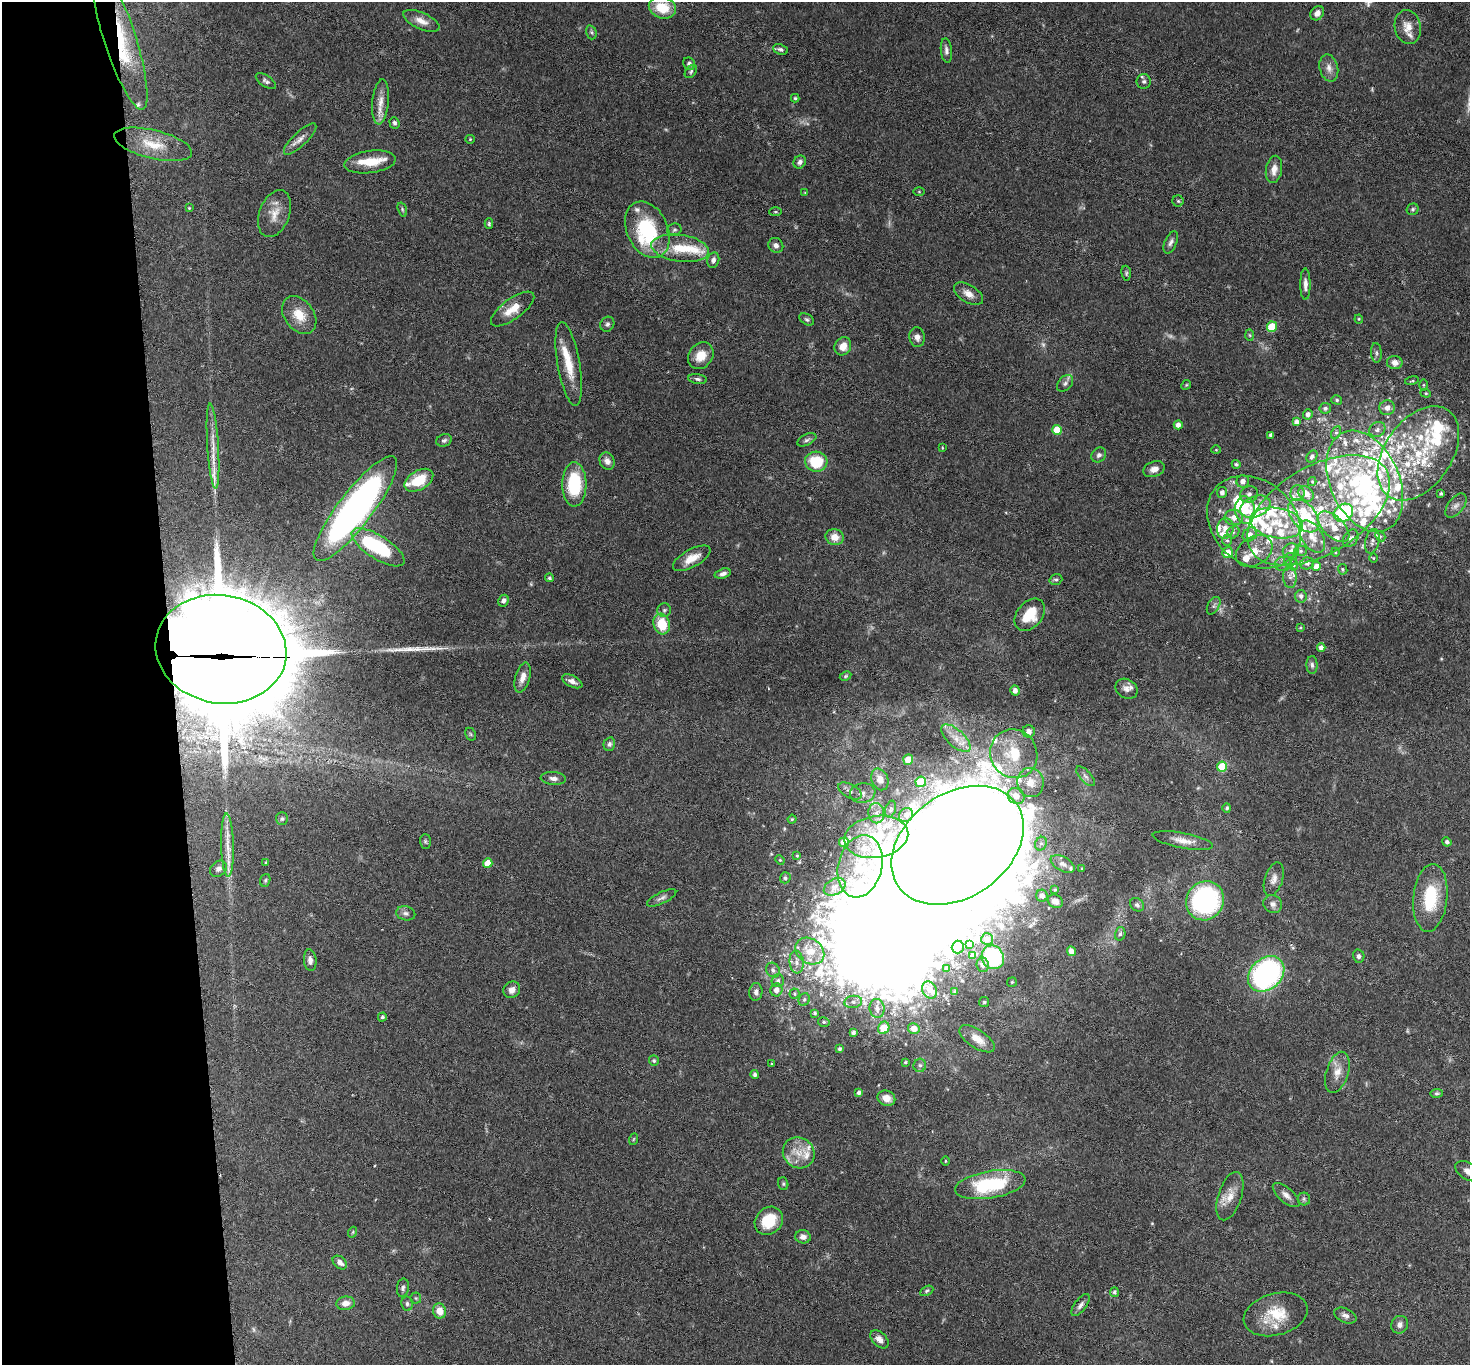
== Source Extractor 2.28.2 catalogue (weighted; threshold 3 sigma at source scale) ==
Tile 4 of 3 x 3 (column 1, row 2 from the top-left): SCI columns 5-1472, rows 1530-2892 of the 4413 x 4384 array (HDU 1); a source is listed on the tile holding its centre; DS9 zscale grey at full resolution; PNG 1472 x 1367 px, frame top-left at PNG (2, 2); each listed source drawn as its Kron ellipse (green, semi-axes under 4 px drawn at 4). Shown black and unused: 12% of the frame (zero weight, under 3 of 6 exposures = <1% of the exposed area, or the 3 px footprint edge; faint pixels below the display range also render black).
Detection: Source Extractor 2.28.2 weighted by HDU 2 'WHT'; one run over the whole footprint, this tile lists its part. Background 0.0858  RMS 0.003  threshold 0.0122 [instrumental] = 3 sigma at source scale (4.09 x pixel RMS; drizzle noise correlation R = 1.36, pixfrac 0.8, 0.05/0.05 arcsec/px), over >= 5 px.
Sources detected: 358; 6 too faint to see at this stretch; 14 inside a brighter object's white glare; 1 cosmic-ray / hot-pixel residue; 2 long thin detections or spike segments (spike, bleed or trail) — neither listed nor drawn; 72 inside a brighter listed object's ellipse — not listed separately; the other 263 listed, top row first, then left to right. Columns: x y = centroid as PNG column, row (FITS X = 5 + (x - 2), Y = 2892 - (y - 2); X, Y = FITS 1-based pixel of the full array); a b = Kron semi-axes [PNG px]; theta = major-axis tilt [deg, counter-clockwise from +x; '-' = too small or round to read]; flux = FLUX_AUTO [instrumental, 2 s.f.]
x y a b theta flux
662 8 14 10 -14 7.2
1317 13 8 6 52 1.6
421 21 19 8 -24 2.6
1408 27 17 13 -80 3.7
591 32 7 5 -73 0.52
119 37 76 16 -72 22
781 49 7 5 -23 0.61
946 50 12 5 -83 1
689 64 6 6 - 0.86
1329 68 14 9 -75 1.9
691 71 7 5 51 0.51
266 81 11 5 -35 0.77
1144 82 7 7 - 0.81
795 98 4 4 - 0.35
381 102 22 8 84 3.1
394 123 6 5 - 0.58
300 139 21 7 44 2
470 139 4 4 - 0.3
153 144 40 14 -14 8.2
370 162 26 11 8 6.1
800 162 7 5 55 0.93
1274 169 14 8 79 2.3
919 192 5 4 - 0.24
805 193 4 3 - 0.24
1178 201 5 5 - 0.43
189 208 4 3 - 0.24
1413 209 6 5 - 0.54
402 210 7 4 -71 0.42
775 212 6 3 1 0.33
274 214 24 15 69 4.1
489 224 5 4 - 0.43
647 230 29 20 -65 21
674 230 7 6 - 0.61
1171 242 12 6 68 1
776 245 8 7 - 1.1
680 248 29 13 -8 8.5
713 260 8 6 77 1.1
1126 273 7 4 -82 0.47
1305 284 16 5 -90 1.4
968 294 16 9 -31 2.3
513 309 26 10 36 4.7
299 315 21 14 -53 5.6
807 319 8 5 -31 0.6
1359 319 4 4 - 0.27
607 324 8 6 56 0.72
1272 327 5 5 - 10
1250 335 6 4 -88 0.34
917 337 10 7 -81 1.4
843 346 9 8 - 3.1
1376 353 10 5 -85 0.75
701 356 14 11 51 3.9
1395 363 8 6 -10 1.6
569 364 43 11 -80 7
698 379 9 5 -10 0.68
1412 381 7 3 12 0.29
1065 383 9 6 46 0.97
1186 385 5 4 - 0.31
1423 385 6 4 90 0.35
1426 393 5 4 - 0.38
1337 400 5 4 - 0.47
1325 408 6 5 - 0.76
1387 408 8 7 - 2
1308 414 5 4 - 1.1
1296 422 4 4 - 1.2
1178 425 4 4 - 1.5
1377 429 8 7 - 1.2
1057 430 5 5 - 6.2
1336 433 6 4 61 0.55
1271 435 4 4 - 0.92
444 440 8 6 16 0.72
807 440 10 5 26 0.76
213 446 43 5 -86 4
942 448 4 3 - 0.22
1216 450 4 4 - 0.27
1418 453 52 33 55 30
1099 455 8 6 45 0.95
1312 456 6 5 - 0.73
607 461 9 7 -63 1.5
816 462 11 10 - 10
1236 464 4 4 - 0.61
1154 469 11 7 21 1.8
419 480 16 9 30 7.8
1243 481 6 6 - 1.6
1312 481 4 4 - 0.31
1365 481 53 34 -66 44
574 484 22 12 -90 15
1222 492 5 5 - 1.1
1297 493 8 7 - 1.4
1441 493 3 3 - 0.48
1249 494 9 8 - 1.2
1306 494 9 6 -47 2.4
1456 506 14 7 51 1.5
1255 507 16 10 22 3.4
355 509 65 17 52 130
1245 510 14 10 -83 5.1
1319 510 79 44 31 55
1343 513 10 8 36 35
1304 516 19 12 -49 7.1
1234 517 9 7 -6 2.2
1254 522 51 41 -43 36
1277 523 26 15 -10 8.1
1333 527 19 10 -43 4.6
1225 529 10 8 84 2
1233 532 7 5 43 0.75
1250 535 8 6 43 1.6
1380 536 6 4 -43 0.48
835 537 9 8 - 2.8
1312 537 18 10 -58 3.6
1351 538 9 7 55 1
1227 540 5 5 - 0.55
1372 541 12 7 77 1.1
378 547 30 11 -32 22
1254 551 19 14 32 4.5
1291 551 8 7 - 1.4
1301 551 6 5 - 0.58
1335 552 4 3 - 0.24
1228 553 5 5 - 3.9
692 558 21 9 28 3.8
1373 558 4 3 - 0.22
1291 559 6 6 - 0.67
1307 563 7 6 - 0.85
1283 564 8 7 - 1.1
1293 565 6 4 -90 0.38
1316 566 5 4 - 1.4
1343 569 5 4 - 0.38
723 574 8 4 16 1
1290 577 11 6 -86 1.4
549 578 4 4 - 0.53
1056 579 6 5 - 0.53
1301 596 6 5 - 0.92
503 601 6 5 - 0.86
1214 606 9 5 60 0.77
664 610 7 6 - 0.7
1030 615 18 12 50 7.1
662 624 10 8 -74 7.8
1300 627 4 4 - 0.34
1321 648 4 4 - 1.1
221 649 66 54 -10 3500
1312 665 9 5 -88 0.82
845 676 6 4 28 0.34
523 678 15 7 74 2.1
572 681 11 5 -27 1.4
1127 689 12 9 -33 1.5
1015 690 5 4 - 1.3
1029 731 6 6 - 1.4
471 734 7 5 -61 0.46
956 738 18 8 -42 3.2
609 744 7 5 75 0.69
1014 754 25 23 -60 11
908 759 5 5 - 3.8
1222 767 5 5 - 10
1085 776 12 5 -46 1.1
553 778 12 6 -4 1.4
880 779 11 8 -68 2.6
921 782 5 5 - 9.2
1030 783 14 13 - 4
850 791 13 6 -29 1.4
863 793 13 9 10 2
1016 796 9 7 -34 2.8
1227 808 4 4 - 0.63
891 809 9 5 74 0.56
876 813 10 8 -82 1.7
906 815 8 6 45 1.2
282 819 6 6 - 0.52
792 819 4 4 - 0.32
876 837 32 21 9 16
425 841 7 5 -89 0.48
1183 841 30 7 -11 3.4
844 842 5 5 - 6.3
1447 842 5 4 - 0.66
1041 844 7 5 66 0.73
227 845 31 6 -88 3.9
958 845 72 52 35 2300
797 856 4 4 - 0.29
780 860 5 4 - 0.33
266 862 4 3 - 0.28
488 863 5 4 - 4.9
1063 864 13 7 -28 1.4
860 866 32 22 76 14
218 869 9 7 38 1.1
1082 869 3 3 - 0.25
785 878 5 5 - 0.74
1274 879 17 9 73 2
265 880 6 5 - 0.45
835 887 11 7 29 1.7
1055 889 3 3 - 0.38
1042 895 6 5 - 1.3
662 898 16 5 25 1
1430 898 34 17 84 13
1055 901 8 6 -35 1.7
1205 901 20 18 56 51
1273 904 10 8 -30 1.4
1137 905 7 6 - 0.72
406 913 10 7 -12 1
1120 934 7 5 75 0.68
987 939 6 6 - 1.2
969 944 4 3 - 0.63
958 947 6 6 - 0.9
810 951 15 12 -35 5.7
1071 951 5 4 - 1.8
973 955 4 4 - 1.3
1359 956 7 5 -76 0.69
993 957 12 11 - 21
310 960 11 6 -84 1.3
797 962 11 7 -83 1.6
983 965 7 6 - 1.2
947 968 3 3 - 0.41
773 970 8 6 -54 0.95
1266 974 20 15 42 62
778 981 6 6 - 0.7
1012 982 5 5 - 0.4
512 990 9 7 44 1.5
776 990 6 6 - 1.6
930 990 9 7 -57 1.8
756 992 9 6 84 0.99
955 992 3 3 - 0.39
794 994 5 5 - 0.39
804 1000 6 5 - 0.62
853 1002 9 6 8 1.2
984 1002 5 5 - 0.41
877 1008 9 7 -83 1.6
815 1013 4 4 - 0.53
382 1017 4 4 - 0.6
824 1022 6 4 -13 0.49
884 1028 6 5 - 5.8
914 1029 6 5 - 2.7
853 1033 4 3 - 0.79
977 1039 20 9 -33 3.5
839 1049 4 3 - 0.61
654 1061 5 5 - 0.59
905 1062 3 3 - 0.39
772 1064 3 3 - 0.33
920 1065 7 6 - 0.82
1337 1072 21 11 73 3.4
755 1075 4 4 - 0.99
859 1093 4 3 - 0.67
1437 1093 6 4 9 0.47
886 1098 9 7 -22 2.4
634 1139 6 3 70 0.28
799 1153 16 15 - 4.8
945 1161 5 3 - 0.27
1469 1171 15 8 -29 2.4
783 1184 6 5 - 0.43
990 1185 36 13 9 21
1286 1195 16 7 -40 1.7
1230 1196 25 11 72 3.9
1304 1199 6 6 - 0.58
769 1221 15 13 44 8.1
353 1232 5 3 - 0.25
803 1237 8 6 -10 1.3
340 1263 8 5 -40 1.2
403 1288 9 6 83 0.82
927 1291 7 4 28 0.47
1114 1292 5 4 - 0.61
416 1298 5 5 - 0.41
346 1303 9 6 8 2
407 1304 7 6 - 0.6
1080 1305 13 6 53 1.2
440 1311 7 6 - 2.8
1276 1314 32 21 16 9.4
1345 1315 12 7 -24 1.2
1400 1325 9 8 - 1.3
880 1339 11 6 -44 1.9
Overlapping masked pixels (flux is a lower limit): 2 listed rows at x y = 119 37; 221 649
Isophote crosses this tile's border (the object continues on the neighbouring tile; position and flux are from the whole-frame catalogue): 1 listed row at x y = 1469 1171